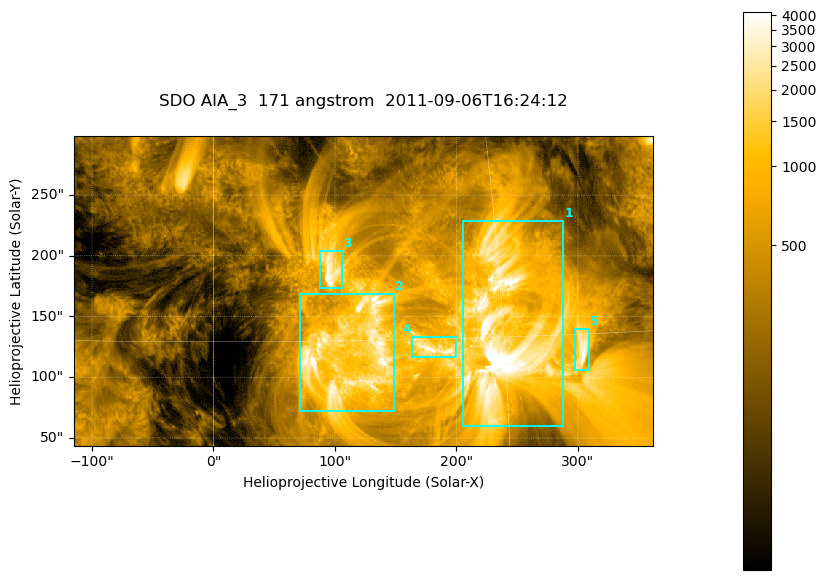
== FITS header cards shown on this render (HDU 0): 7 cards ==
TELESCOP= 'SDO     '           /
INSTRUME= 'AIA_3   '           /
WAVELNTH=                  171 /
WAVEUNIT= 'angstrom'           /
DATE-OBS= '2011-09-06T16:24:12.34' /
CTYPE1  = 'HPLN-TAN'           /
CTYPE2  = 'HPLT-TAN'           /

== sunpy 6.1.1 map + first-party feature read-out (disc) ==
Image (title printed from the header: SDO AIA_3  171 angstrom  2011-09-06T16:24:12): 795 x 425 px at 0.599 arcsec/px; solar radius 952 arcsec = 1588 px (partial field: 4.3% of the solar disc is inside the frame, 100% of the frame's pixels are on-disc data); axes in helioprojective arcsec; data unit not stated in the header (colour bar unlabelled)
Pointing: header CRPIX1/2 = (2050.96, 2049.84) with CRVAL1/2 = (0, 0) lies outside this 795 x 425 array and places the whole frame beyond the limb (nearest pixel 1.29 R_sun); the SolarSoft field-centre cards XCEN/YCEN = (123.2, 171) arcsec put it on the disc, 1691 arcsec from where CRPIX/CRVAL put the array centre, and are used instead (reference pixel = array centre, CRVAL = XCEN/YCEN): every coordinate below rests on XCEN/YCEN
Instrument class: DISC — disc imager (sunpy class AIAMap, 171 A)
Bright regions (active regions / flare kernels): reference = the on-disc median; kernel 7 px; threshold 5 sigma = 1526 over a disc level ~341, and >= 1.15x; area >= 337 px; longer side >= 5 px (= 3 arcsec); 5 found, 5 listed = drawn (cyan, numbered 1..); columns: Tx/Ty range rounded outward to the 2 arcsec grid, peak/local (2 s.f.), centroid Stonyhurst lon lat
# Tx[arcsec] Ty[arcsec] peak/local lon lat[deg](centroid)
1 204..288 60..230 18 +15 +15
2 70..150 72..170 13 +7 +14
3 86..106 172..204 12 +6 +19
4 164..200 116..134 9.9 +11 +15
5 296..310 106..140 10 +19 +14